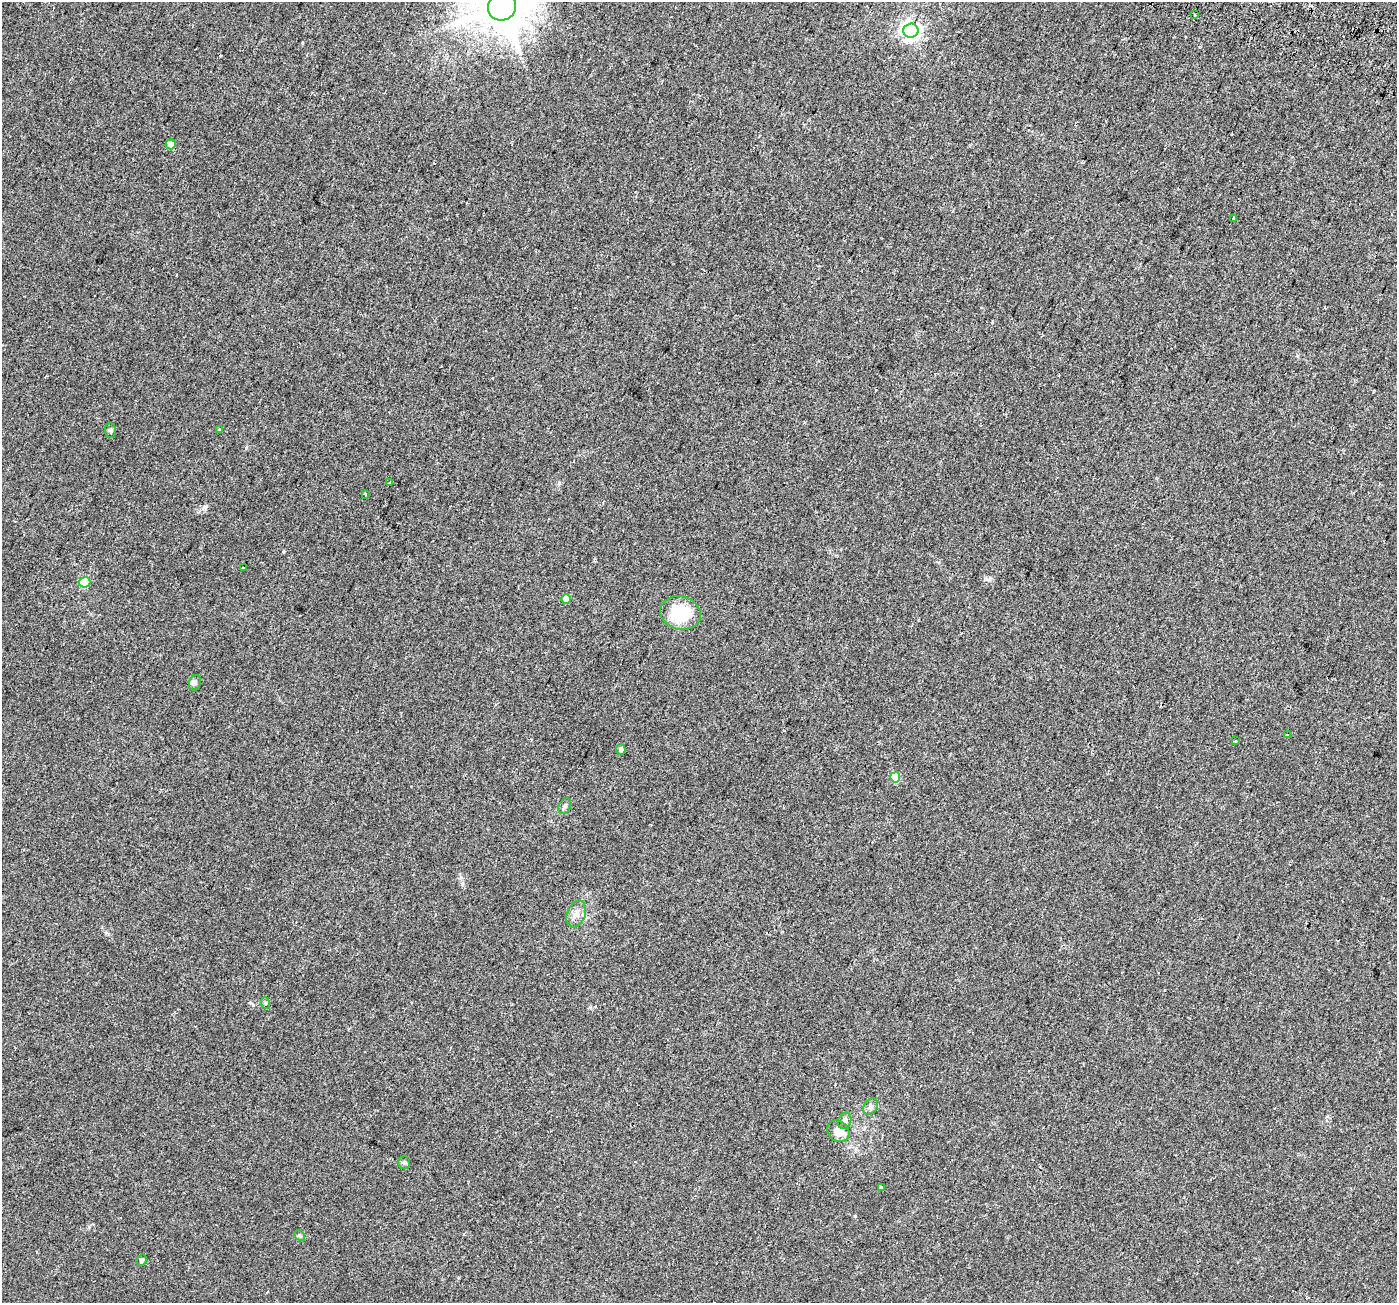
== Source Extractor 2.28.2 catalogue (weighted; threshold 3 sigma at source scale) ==
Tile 10 of 4 x 4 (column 2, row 3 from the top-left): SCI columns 1460-2854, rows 1646-2946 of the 5698 x 5829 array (HDU 1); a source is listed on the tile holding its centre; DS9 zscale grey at full resolution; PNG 1399 x 1305 px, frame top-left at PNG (2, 2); each listed source drawn as its Kron ellipse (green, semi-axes under 4 px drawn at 4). Shown black and unused: <1% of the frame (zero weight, under 2 of 3 exposures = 4% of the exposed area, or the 3 px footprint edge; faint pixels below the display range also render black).
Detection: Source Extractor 2.28.2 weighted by HDU 2 'WHT'; one run over the whole footprint, this tile lists its part. Background 0.0279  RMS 0.0051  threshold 0.0229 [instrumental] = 3 sigma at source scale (4.5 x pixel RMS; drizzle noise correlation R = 1.50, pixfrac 1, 0.0396/0.0396 arcsec/px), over >= 5 px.
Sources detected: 30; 2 cosmic-ray / hot-pixel residue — neither listed nor drawn; the other 28 listed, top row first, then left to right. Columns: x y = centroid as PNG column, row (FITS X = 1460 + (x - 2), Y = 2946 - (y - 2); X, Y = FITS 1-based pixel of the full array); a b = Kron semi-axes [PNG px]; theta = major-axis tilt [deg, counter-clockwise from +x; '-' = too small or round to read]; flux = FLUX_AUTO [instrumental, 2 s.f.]
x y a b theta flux
502 7 14 13 - 2200
1195 15 3 2 - 0.99
911 31 7 7 - 230
171 144 5 5 - 4.1
1234 218 3 3 - 1.1
220 430 4 3 - 0.71
110 431 7 5 -87 0.92
389 483 3 3 - 0.59
365 494 3 3 - 0.75
243 568 3 3 - 2.5
85 582 5 5 - 24
566 599 5 5 - 4.9
680 613 21 16 -16 21
195 683 8 6 70 1.2
1287 735 3 2 - 0.51
1235 741 3 3 - 0.69
621 750 5 4 - 1.7
895 777 5 5 - 11
565 806 8 6 62 1.2
576 914 14 9 69 3.3
265 1003 6 4 -72 0.58
871 1106 9 6 50 1.5
845 1121 8 6 66 1.7
838 1131 12 10 -45 6.2
404 1162 6 6 - 0.87
881 1188 3 3 - 4.3
300 1236 6 4 -46 0.71
142 1260 5 5 - 1.4
Isophote crosses this tile's border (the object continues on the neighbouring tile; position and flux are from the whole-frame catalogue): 1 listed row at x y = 502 7
Unlisted compact peaks at least as high as the median listed source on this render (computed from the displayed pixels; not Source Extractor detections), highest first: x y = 205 507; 855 1216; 253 1005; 283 552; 89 1227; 246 448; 559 483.